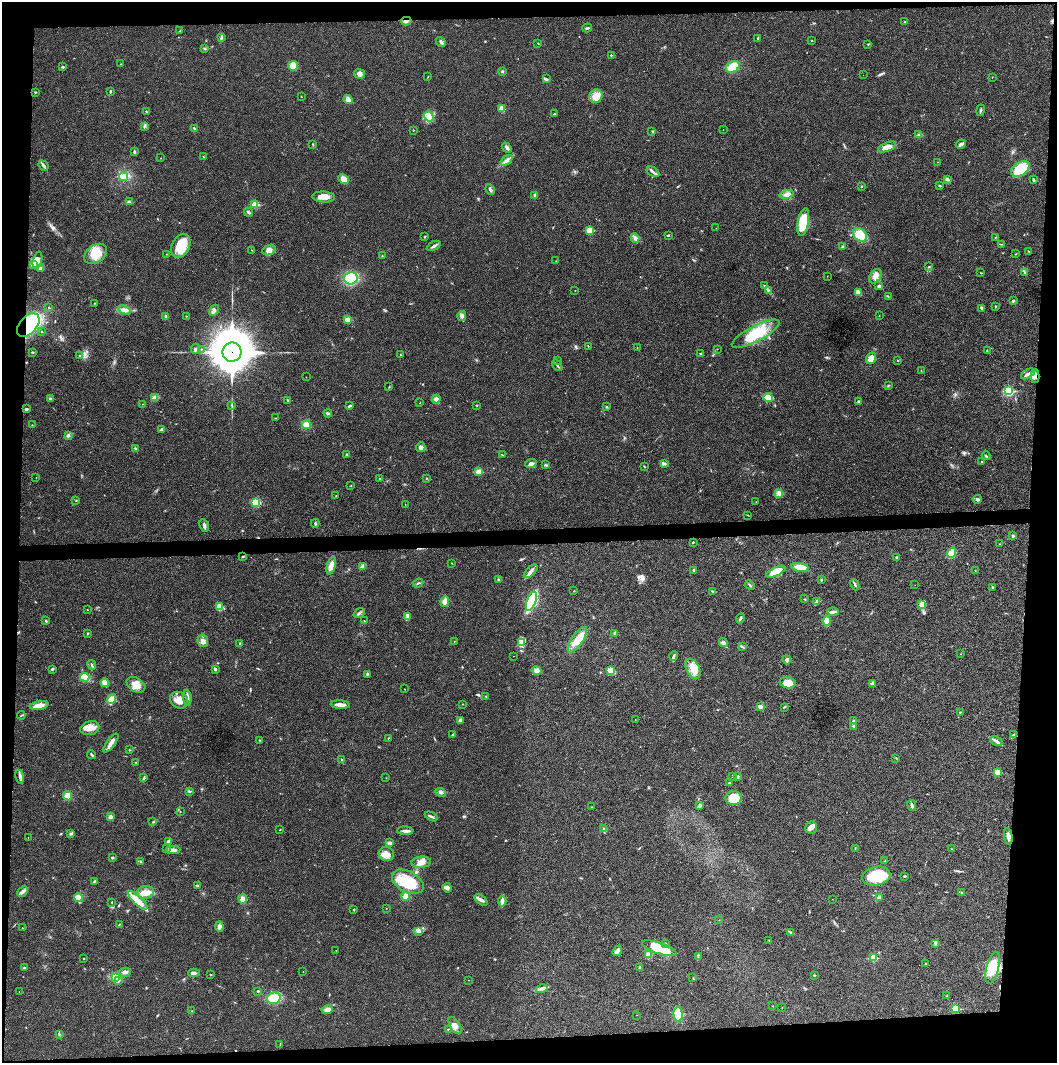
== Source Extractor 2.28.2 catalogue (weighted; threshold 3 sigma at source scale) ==
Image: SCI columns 4-4220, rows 1-4243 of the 4221 x 4243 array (HDU 1 of 3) = the unmasked area's bounding box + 8 px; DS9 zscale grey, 4 x 4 block average (1 PNG px = mean of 4 x 4 image px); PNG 1059 x 1065 px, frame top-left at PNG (2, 2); each listed source drawn as its Kron ellipse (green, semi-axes under 4 px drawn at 4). Shown black and unused: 9% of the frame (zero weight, under 3 of 4 exposures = <1% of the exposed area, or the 3 px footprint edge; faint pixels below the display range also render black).
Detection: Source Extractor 2.28.2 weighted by HDU 2 'WHT'. Background 0.019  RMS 0.0051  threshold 0.023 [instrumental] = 3 sigma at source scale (4.5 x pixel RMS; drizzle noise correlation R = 1.50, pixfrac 1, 0.05/0.05 arcsec/px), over >= 5 px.
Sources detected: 387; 1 inside a brighter object's white glare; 4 cosmic-ray / hot-pixel residue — neither listed nor drawn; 2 coinciding with a brighter row at this scale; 10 inside a brighter listed object's ellipse — not listed separately; the other 370 listed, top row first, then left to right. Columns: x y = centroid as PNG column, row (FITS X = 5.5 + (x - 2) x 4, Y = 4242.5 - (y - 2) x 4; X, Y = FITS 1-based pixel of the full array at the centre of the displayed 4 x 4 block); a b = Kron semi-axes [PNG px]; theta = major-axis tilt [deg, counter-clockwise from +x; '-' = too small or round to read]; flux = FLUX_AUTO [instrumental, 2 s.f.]
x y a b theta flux
406 21 5 2 - 8.2
905 22 2 2 - 3.4
587 28 5 2 - 4.2
180 31 4 2 - 2.2
221 38 3 2 - 3.1
758 38 3 2 - 4.3
811 40 2 2 - 1.1
441 42 5 2 - 5.7
538 43 2 2 - 1.4
868 44 2 2 - 1.8
204 48 2 2 - 1.7
611 55 2 2 - 2.1
121 64 2 2 - 1
293 66 5 4 - 29
63 67 3 2 - 3
733 67 7 5 31 49
502 71 2 2 - 3
359 74 5 4 - 12
863 75 2 2 - 0.41
428 77 2 2 - 0.96
992 77 2 2 - 0.7
546 79 4 2 - 2.9
35 92 2 2 - 2
110 92 3 2 - 2.6
596 96 7 6 - 23
301 97 2 2 - 1.2
348 100 5 4 - 14
502 109 3 3 - 30
981 110 6 2 80 4.8
146 112 2 2 - 2.1
554 114 3 2 - 1.7
429 116 5 4 - 14
144 126 4 2 - 3.5
194 128 3 2 - 4
413 130 2 2 - 1.4
723 130 2 2 - 0.58
652 131 2 2 - 1.1
919 135 4 3 - 5.9
313 144 2 2 - 1.8
961 144 5 3 - 6.7
887 147 10 4 21 21
507 148 6 3 -49 7.4
134 152 3 2 - 6.9
203 157 2 2 - 1.5
160 158 2 2 - 0.75
506 160 6 3 35 11
937 162 2 2 - 0.92
43 166 6 2 -48 6.2
1020 169 10 6 32 110
653 172 7 3 -33 8.3
123 177 4 3 - 9.8
344 179 6 3 -27 29
1033 179 3 2 - 2.9
947 180 3 2 - 6.1
861 186 2 2 - 1.8
939 186 3 2 - 2.5
490 189 5 2 - 7.3
787 194 7 4 10 14
535 195 4 3 - 4.9
324 197 11 5 -2 29
129 202 3 2 - 4.4
255 204 2 2 - 99
248 212 4 3 - 4.8
803 222 14 5 79 100
716 228 2 2 - 0.67
590 230 2 2 - 98
668 235 2 2 - 2.9
860 235 7 6 - 64
425 236 2 2 - 1.2
995 237 2 2 - 0.95
635 238 5 3 - 8.1
1002 244 4 2 - 2.3
181 246 12 9 63 60
434 246 7 2 28 8.1
843 247 2 2 - 17
252 250 3 2 - 0.83
269 250 7 5 23 15
1029 251 3 2 - 1.9
96 254 12 9 36 52
166 254 2 2 - 1.1
1015 254 2 2 - 1.2
382 256 2 2 - 1.8
37 260 8 4 74 19
556 261 2 2 - 1
34 264 4 3 - 20
929 267 3 2 - 2.1
40 268 4 3 - 5.7
981 273 2 2 - 0.97
1025 273 3 2 - 3.7
827 276 2 2 - 0.67
875 276 8 5 55 20
351 278 6 6 - 110
764 285 2 2 - 0.95
879 286 3 3 - 6.2
575 290 2 2 - 1.1
768 290 3 2 - 3.6
858 292 3 3 - 17
888 296 2 2 - 1.4
1013 301 2 2 - 5.1
94 303 2 2 - 1.5
995 306 2 2 - 1.7
49 307 2 2 - 1.3
982 308 4 2 - 3.6
124 310 6 2 -28 7.6
214 310 6 3 58 7.7
879 315 2 2 - 0.96
166 316 2 2 - 5.1
186 316 2 2 - 1.3
462 316 5 4 - 8
347 320 4 3 - 14
28 325 14 8 49 210
41 331 2 2 - 1.1
756 334 26 7 28 85
588 346 2 2 - 1.2
637 347 2 2 - 0.57
195 349 5 2 - 4.2
201 349 2 2 - 1.7
717 349 2 2 - 1.1
987 350 3 2 - 1.1
33 352 2 2 - 2.2
232 352 9 9 - 12000
700 353 3 2 - 2.4
400 355 2 2 - 1.3
80 356 2 2 - 1.8
871 358 6 4 58 31
557 360 2 2 - 0.61
898 360 2 2 - 1.5
557 365 6 2 -54 4.6
921 371 2 2 - 0.71
1028 374 7 2 31 7.4
1035 376 7 3 88 9.6
306 377 2 2 - 0.74
888 385 3 2 - 2.4
389 387 3 2 - 1.7
1008 391 3 2 - 280
155 398 4 3 - 16
768 398 4 3 - 44
50 399 3 2 - 4.3
436 399 4 4 - 7.5
288 400 3 2 - 2.3
859 401 3 2 - 3.6
420 403 2 2 - 1.1
143 404 2 2 - 0.85
232 405 3 2 - 1.9
477 405 2 2 - 1.9
349 406 3 2 - 6
607 407 3 2 - 2.4
26 409 3 2 - 4.1
328 413 4 2 - 5.2
275 418 2 2 - 0.96
32 425 2 2 - 1.2
306 425 4 4 - 23
162 430 4 2 - 6.9
68 435 4 3 - 6.2
421 447 5 5 - 12
135 449 3 2 - 4.9
347 454 2 2 - 4.7
502 455 3 2 - 1.6
986 456 4 2 - 4
981 461 2 2 - 1.4
531 463 6 4 21 12
664 464 2 2 - 2.7
546 465 4 2 - 3.4
644 467 3 2 - 2
479 472 2 2 - 65
36 477 2 2 - 0.54
426 478 2 2 - 1.5
380 479 2 2 - 2.7
351 486 2 2 - 0.73
779 493 3 3 - 5.8
336 496 2 2 - 1.1
977 499 4 3 - 4.8
76 500 2 2 - 1.7
756 501 2 2 - 0.59
256 502 4 3 - 82
405 504 2 2 - 0.53
748 515 2 2 - 1.3
315 523 4 2 - 3.9
204 525 6 2 -65 6.8
1013 536 2 2 - 13
693 542 2 2 - 2.2
1000 544 2 2 - 0.94
951 553 5 4 - 32
243 557 3 2 - 3
897 558 3 2 - 5.6
451 563 2 2 - 1.3
331 565 9 3 73 19
362 566 3 2 - 3.2
800 567 9 4 -9 39
694 570 2 2 - 3.9
975 570 2 2 - 0.82
531 571 8 3 45 11
776 572 10 4 25 56
499 580 2 2 - 14
821 580 2 2 - 2.2
418 583 5 2 - 3.2
750 585 5 2 - 3.7
855 585 6 2 -66 4.2
915 585 2 2 - 0.43
992 587 4 2 - 2.1
574 591 2 2 - 1.2
712 591 2 2 - 1.1
805 599 2 2 - 1.3
531 601 10 4 69 180
445 602 5 4 - 17
816 602 2 2 - 2.6
921 604 3 3 - 18
219 607 4 3 - 26
87 610 2 2 - 1.1
833 612 6 2 -1 6.3
359 613 6 2 37 6.4
408 617 3 2 - 4
740 619 5 2 - 5.7
46 621 3 2 - 3
364 621 2 2 - 1.3
827 621 4 4 - 21
88 633 3 2 - 2.9
614 633 2 2 - 0.94
577 640 15 5 56 48
203 641 6 5 - 14
454 641 2 2 - 0.86
521 642 4 3 - 7.3
723 642 5 4 - 8.2
239 643 2 2 - 1.6
742 647 3 2 - 2.9
961 654 2 2 - 0.56
513 656 2 2 - 0.54
674 656 5 2 - 4.1
787 660 4 3 - 6
92 665 5 2 - 3.5
52 669 3 2 - 3.3
215 669 3 2 - 5.3
693 669 11 6 -63 35
536 671 5 3 - 13
610 671 3 3 - 15
367 674 3 2 - 2.3
85 677 5 4 - 46
105 683 4 3 - 23
788 683 8 5 -11 35
872 684 4 3 - 4.1
136 685 10 7 -31 30
404 689 2 2 - 0.74
486 697 3 2 - 1.9
187 698 8 3 -84 10
112 699 5 4 - 28
179 700 10 8 -31 34
463 704 2 2 - 1
39 705 9 4 9 24
340 705 10 3 -4 14
760 706 2 2 - 38
784 707 2 2 - 1.6
960 712 2 2 - 2.1
21 715 4 2 - 2.4
635 719 2 2 - 0.6
460 720 4 3 - 5.6
853 721 3 2 - 3.6
854 726 2 2 - 3.8
90 728 9 7 13 28
453 735 2 2 - 7.1
1014 735 3 3 - 4
388 738 2 2 - 1.3
260 740 2 2 - 1
997 741 7 3 -29 8.9
111 743 11 3 54 15
129 750 2 2 - 1.3
92 755 4 2 - 3.9
896 758 2 2 - 0.87
341 759 2 2 - 1.6
136 762 3 2 - 1.4
997 772 4 3 - 19
732 776 2 2 - 1.1
20 777 7 2 -80 7
737 777 3 2 - 3.5
144 778 3 2 - 2.7
386 778 2 2 - 0.89
730 782 2 2 - 1.1
189 791 3 2 - 3.1
440 792 5 3 - 5.7
68 796 4 4 - 22
733 798 8 7 - 53
700 805 3 3 - 8.3
912 805 5 2 - 6.4
591 807 2 2 - 0.91
180 811 2 2 - 1.1
431 816 7 2 -26 5.9
110 817 3 3 - 11
152 822 2 2 - 1.3
811 828 6 6 - 13
604 829 3 3 - 4.1
280 830 2 2 - 1.2
405 831 8 3 -3 9.2
71 833 2 2 - 2.2
1008 836 8 3 -81 13
28 837 2 2 - 0.61
168 842 3 2 - 13
390 843 4 3 - 4.5
167 848 2 2 - 1.5
855 848 2 2 - 1.4
952 849 3 2 - 1.7
173 850 7 3 3 9.7
386 854 8 7 - 20
112 858 3 2 - 3.8
141 861 3 2 - 2.1
885 861 3 2 - 1.5
421 862 10 5 4 20
876 876 14 9 10 120
904 876 3 2 - 2.7
94 881 4 2 - 2.9
408 882 17 10 -28 120
197 885 2 2 - 8.2
447 888 5 4 - 7.8
23 891 6 3 46 8.5
145 892 8 6 7 25
962 892 2 2 - 1.6
406 896 4 4 - 18
78 897 4 3 - 9.2
880 897 2 2 - 2.1
243 899 4 4 - 13
832 899 2 2 - 0.6
138 900 13 4 -43 28
481 900 7 3 -37 9.9
502 901 5 3 - 9.4
112 902 2 2 - 1.2
386 908 2 2 - 0.63
354 910 2 2 - 2.2
719 920 2 2 - 0.59
119 925 2 2 - 1.2
219 927 5 4 - 8.5
22 928 2 2 - 0.87
419 931 2 2 - 1.2
790 932 2 2 - 1.8
769 940 2 2 - 0.89
666 944 2 2 - 1.1
935 944 3 2 - 3.1
659 948 18 5 -19 100
336 950 2 2 - 0.57
617 951 5 2 - 14
648 955 4 3 - 21
698 956 3 2 - 2.5
84 958 2 2 - 2
873 958 2 2 - 120
925 964 3 2 - 2.1
24 967 3 2 - 2.7
640 968 3 3 - 6.6
993 968 16 6 76 58
303 971 2 2 - 0.71
125 972 6 3 3 10
194 973 6 3 3 9.2
210 974 2 2 - 1.4
814 975 2 2 - 5
116 977 4 3 - 11
693 978 2 2 - 0.91
118 980 2 2 - 2.7
469 980 2 2 - 1.3
542 989 6 2 14 6.7
258 991 2 2 - 3.3
19 992 2 2 - 0.57
947 996 2 2 - 1.1
274 998 7 5 15 45
773 1006 2 2 - 0.97
782 1008 2 2 - 0.95
955 1009 2 2 - 110
327 1010 5 4 - 15
192 1011 2 2 - 0.95
678 1014 7 4 -88 75
637 1015 2 2 - 0.65
455 1025 10 5 -56 18
448 1029 2 2 - 1.7
59 1034 2 2 - 1
280 1045 2 2 - 1.1
Overlapping masked pixels (flux is a lower limit): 4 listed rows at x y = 406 21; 28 325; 232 352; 1035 376
Diffuse or blended objects may show on this block-average render without a row.